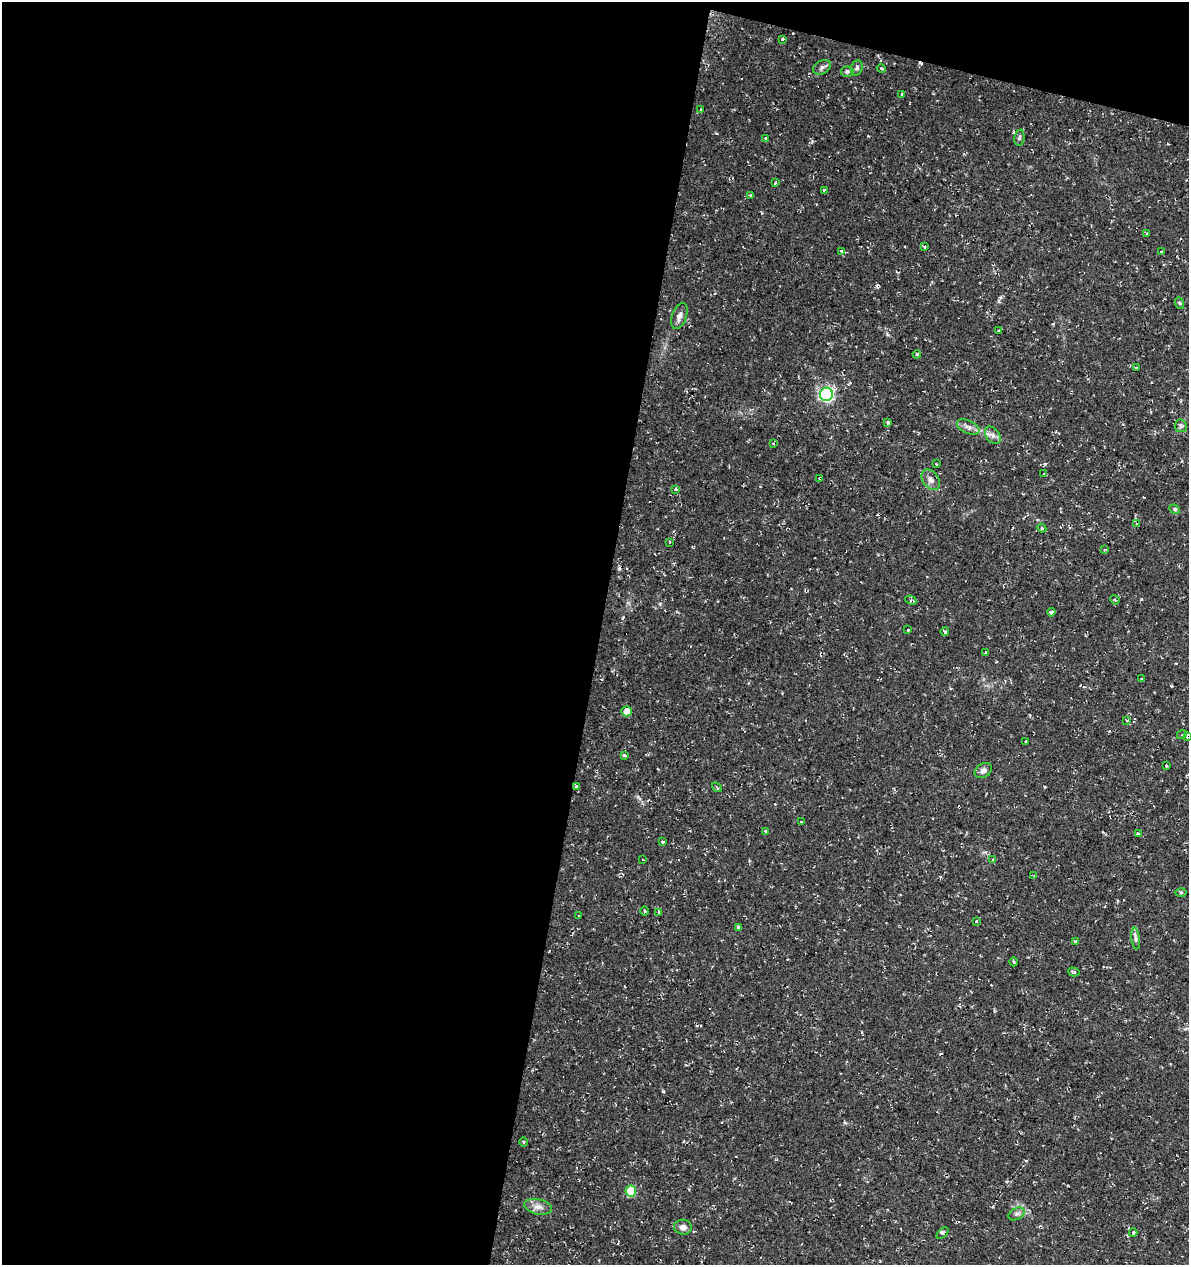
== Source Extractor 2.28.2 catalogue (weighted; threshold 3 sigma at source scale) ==
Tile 1 of 4 x 4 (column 1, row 1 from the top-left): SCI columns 281-1467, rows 3790-5052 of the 5249 x 5063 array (HDU 1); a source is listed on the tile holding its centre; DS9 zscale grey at full resolution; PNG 1191 x 1267 px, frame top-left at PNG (2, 2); each listed source drawn as its Kron ellipse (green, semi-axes under 4 px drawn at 4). Shown black and unused: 53% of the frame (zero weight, under 2 of 3 exposures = <1% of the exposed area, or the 3 px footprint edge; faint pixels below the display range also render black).
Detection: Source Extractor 2.28.2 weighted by HDU 2 'WHT'; one run over the whole footprint, this tile lists its part. Background 0.0333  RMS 0.0042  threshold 0.0187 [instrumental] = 3 sigma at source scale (4.5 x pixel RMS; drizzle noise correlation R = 1.50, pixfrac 1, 0.0396/0.0396 arcsec/px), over >= 5 px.
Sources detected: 88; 10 cosmic-ray / hot-pixel residue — neither listed nor drawn; the other 78 listed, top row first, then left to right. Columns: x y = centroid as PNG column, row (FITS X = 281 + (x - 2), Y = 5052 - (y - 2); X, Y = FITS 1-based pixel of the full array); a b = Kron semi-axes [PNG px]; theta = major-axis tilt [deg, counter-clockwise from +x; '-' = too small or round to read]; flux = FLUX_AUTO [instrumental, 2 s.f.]
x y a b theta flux
782 39 3 3 - 4.9
822 67 10 6 30 1.3
857 68 8 5 72 1.1
881 68 4 3 - 0.5
847 71 6 5 - 0.84
901 94 3 3 - 2.4
700 110 4 3 - 0.38
766 138 3 3 - 1.6
1019 138 8 5 83 0.82
775 183 3 3 - 0.97
824 190 4 3 - 0.89
750 195 3 3 - 0.85
1147 233 4 3 - 0.48
925 246 3 3 - 1.2
841 251 3 3 - 1
1162 251 3 3 - 0.91
1179 303 6 3 -69 0.54
679 316 14 7 71 2.2
999 331 4 3 - 0.52
917 354 4 3 - 0.48
1136 368 3 3 - 1.1
826 394 6 6 - 96
888 422 4 3 - 0.85
1181 426 6 6 - 0.81
968 427 12 6 -24 1.9
993 435 10 6 -51 1.8
773 443 3 2 - 0.37
936 464 4 4 - 0.42
1044 474 3 3 - 0.59
820 478 3 3 - 1.3
931 480 11 8 -54 2.2
676 490 3 3 - 1.2
1175 509 5 4 - 0.58
1137 523 4 2 - 0.34
1042 528 4 4 - 0.6
669 542 4 3 - 2.2
1104 550 4 3 - 0.63
911 600 5 4 - 0.63
1115 600 5 3 - 0.4
1051 612 4 3 - 1
908 630 3 3 - 1.1
945 632 4 3 - 1
985 652 3 2 - 0.48
1142 678 3 3 - 0.67
626 711 5 5 - 4.7
1126 720 4 4 - 0.61
1182 734 5 3 - 0.38
1188 736 4 3 - 2.8
1026 741 3 3 - 0.88
624 755 4 3 - 0.63
1166 765 3 3 - 1
983 770 9 7 34 1.8
576 787 4 3 - 1.2
717 787 5 3 - 0.53
801 822 3 3 - 0.73
765 831 3 3 - 1.4
1138 834 3 3 - 1.2
662 842 3 3 - 1.1
993 859 3 3 - 1.1
643 860 2 2 - 0.26
1034 876 3 3 - 0.37
1181 892 6 4 -1 0.52
645 911 5 3 - 0.48
659 912 4 3 - 2
579 915 3 2 - 0.47
976 921 3 3 - 1.4
738 927 3 3 - 0.75
1136 939 11 4 -83 1.1
1076 941 3 3 - 2.3
1014 962 4 3 - 0.48
1074 972 6 3 -16 0.77
523 1142 5 3 - 0.4
631 1191 5 5 - 18
538 1207 14 7 -12 2.6
1017 1214 9 5 27 1.2
683 1227 9 7 -7 2
943 1233 7 4 45 0.87
1133 1233 4 3 - 0.56
Overlapping masked pixels (flux is a lower limit): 3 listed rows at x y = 820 478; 1188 736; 576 787
Isophote crosses this tile's border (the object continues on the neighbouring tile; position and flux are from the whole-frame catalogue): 1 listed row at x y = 1188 736
Unlisted compact peaks at least as high as the median listed source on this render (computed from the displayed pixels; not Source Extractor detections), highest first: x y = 663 1091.